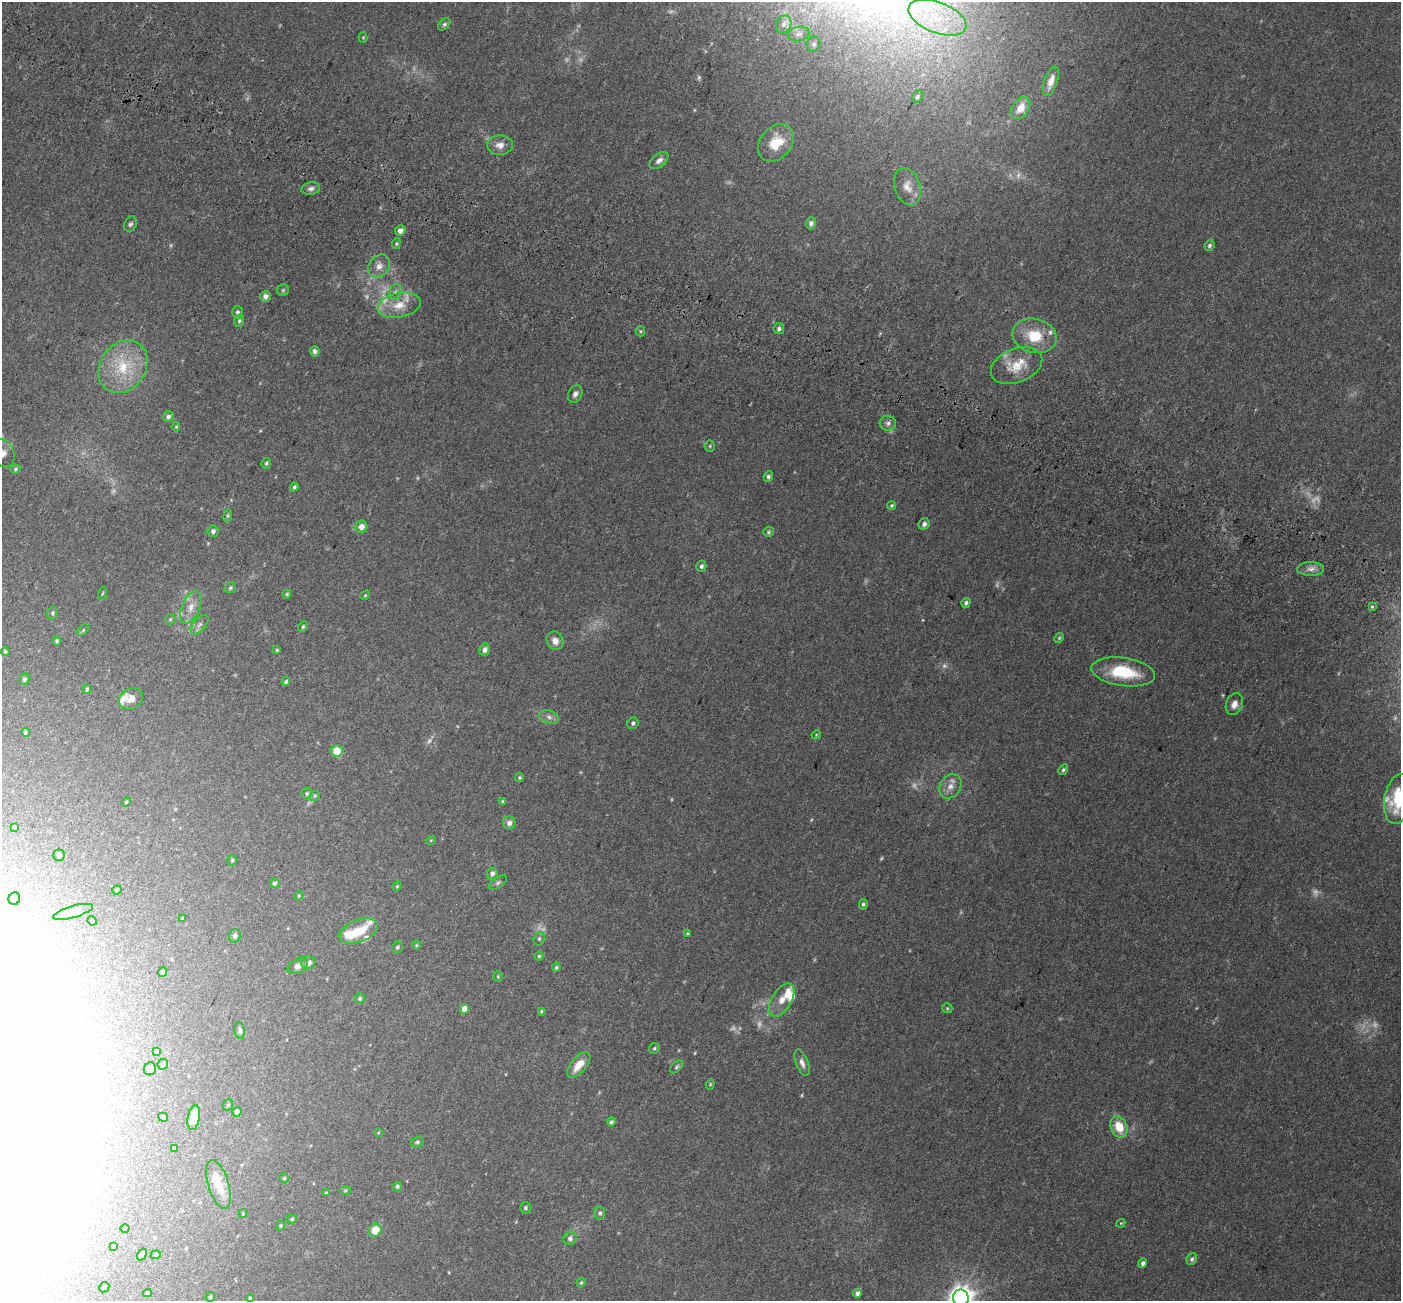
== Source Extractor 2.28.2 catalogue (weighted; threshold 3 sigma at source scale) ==
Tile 11 of 4 x 4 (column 3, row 3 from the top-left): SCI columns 2897-4295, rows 1690-2988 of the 5785 x 5911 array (HDU 1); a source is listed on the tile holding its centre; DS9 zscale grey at full resolution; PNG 1403 x 1303 px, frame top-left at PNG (2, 2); each listed source drawn as its Kron ellipse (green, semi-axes under 4 px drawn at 4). Shown black and unused: <1% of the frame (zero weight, under 3 of 5 exposures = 6% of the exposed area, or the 3 px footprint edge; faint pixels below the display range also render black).
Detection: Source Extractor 2.28.2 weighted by HDU 2 'WHT'; one run over the whole footprint, this tile lists its part. Background 0.0315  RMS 0.0028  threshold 0.0128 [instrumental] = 3 sigma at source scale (4.5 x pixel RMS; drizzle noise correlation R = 1.50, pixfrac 1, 0.0396/0.0396 arcsec/px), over >= 5 px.
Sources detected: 206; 23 too faint to see at this stretch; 11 inside a brighter object's white glare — neither listed nor drawn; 8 inside a brighter listed object's ellipse — not listed separately; the other 164 listed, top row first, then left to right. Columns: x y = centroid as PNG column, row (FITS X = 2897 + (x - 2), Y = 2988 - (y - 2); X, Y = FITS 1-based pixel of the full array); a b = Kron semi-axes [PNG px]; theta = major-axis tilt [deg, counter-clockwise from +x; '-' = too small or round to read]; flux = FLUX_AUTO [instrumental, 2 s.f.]
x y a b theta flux
937 18 30 15 -21 13
444 24 7 4 45 0.51
784 24 9 7 62 1.1
799 34 10 7 12 1.2
363 37 5 4 - 0.27
814 44 7 7 - 0.79
1051 81 15 6 71 2.6
917 97 7 5 59 0.59
1021 108 12 8 55 3.5
776 143 21 15 49 7
500 145 13 9 -1 1.9
659 160 11 6 38 1.3
907 187 19 12 -71 2.8
311 189 9 6 12 0.92
811 223 6 5 - 0.92
130 224 8 6 63 0.66
400 231 5 5 - 1.3
396 244 5 3 - 0.36
1209 245 5 4 - 0.56
379 266 12 10 52 2.1
283 290 6 5 - 0.41
395 292 8 5 72 0.78
265 296 5 5 - 1.2
399 305 22 12 12 5.1
238 312 6 5 - 0.72
239 321 6 5 - 0.51
779 329 5 5 - 0.65
640 331 5 5 - 0.32
1034 336 22 17 -14 8
315 351 5 4 - 1.1
1016 366 27 17 22 6.3
123 367 28 22 55 13
575 394 9 6 62 1
168 417 5 5 - 0.84
888 423 8 7 - 0.95
176 427 4 3 - 0.31
710 446 5 5 - 0.35
3 453 14 11 -67 2
266 463 5 4 - 0.38
16 469 5 4 - 0.38
768 477 5 5 - 0.6
294 487 4 3 - 0.46
892 505 5 4 - 0.38
228 516 6 3 81 0.34
924 524 6 5 - 1
361 527 6 6 - 1.9
213 531 6 5 - 0.87
769 532 5 5 - 0.4
701 566 5 5 - 0.6
1311 569 13 6 0 1.6
230 588 6 5 - 0.49
102 594 7 3 71 0.26
287 594 4 4 - 0.35
365 595 5 4 - 0.3
966 603 5 4 - 0.62
1372 606 3 3 - 0.88
191 607 17 9 66 2.7
53 613 6 5 - 0.46
170 619 6 4 45 0.36
200 625 11 6 50 1.1
303 627 5 4 - 0.36
83 630 7 4 47 0.38
1059 638 5 4 - 0.34
57 641 5 4 - 0.47
555 641 9 8 - 1.9
277 650 4 4 - 0.32
485 650 6 5 - 1.1
5 652 4 4 - 0.37
1123 672 32 14 -8 12
24 679 6 5 - 0.64
286 682 4 4 - 0.47
87 689 5 3 - 0.37
131 699 13 10 31 1.9
1234 704 11 8 67 1.9
549 717 10 6 -16 1
633 723 6 5 - 0.68
25 732 4 4 - 0.54
816 735 5 3 - 0.23
337 751 5 5 - 5.7
1063 770 6 4 58 0.48
520 778 4 4 - 0.41
950 786 13 10 55 2.3
307 793 6 5 - 0.48
315 796 5 4 - 0.35
1398 799 25 14 80 13
126 802 5 4 - 0.27
503 802 4 4 - 0.56
509 823 6 6 - 1.1
15 827 4 4 - 0.44
431 840 5 3 - 0.21
59 855 6 6 - 0.76
232 860 5 5 - 0.43
492 874 6 5 - 0.96
275 883 5 4 - 0.68
498 883 10 5 34 0.57
397 886 5 4 - 0.3
117 890 5 4 - 0.3
299 896 4 4 - 0.28
14 899 6 6 - 1.2
863 904 5 4 - 0.5
73 912 21 6 16 1.8
182 918 4 3 - 0.29
92 921 5 4 - 0.29
359 931 20 11 21 5.5
687 933 4 3 - 0.25
235 936 7 6 - 0.8
539 939 7 5 74 0.5
416 945 5 3 - 0.25
397 947 6 5 - 0.49
539 956 4 4 - 0.35
308 963 7 6 - 1.2
298 966 11 6 31 1.5
556 967 4 4 - 0.44
162 972 5 4 - 0.47
498 977 5 4 - 0.28
360 998 5 5 - 0.48
782 1000 18 10 59 3.1
947 1008 5 5 - 0.37
464 1009 5 4 - 2.5
541 1011 4 3 - 0.33
240 1031 8 5 -85 0.71
654 1048 6 5 - 0.41
157 1051 4 4 - 0.31
802 1063 14 6 -70 1.3
163 1064 5 5 - 0.61
579 1065 15 7 50 3.7
677 1067 8 4 45 0.48
150 1069 6 6 - 1.1
710 1084 5 4 - 0.3
228 1105 6 4 47 0.33
237 1112 5 4 - 1.3
163 1117 5 4 - 0.48
194 1118 13 6 79 3.4
611 1122 4 4 - 0.56
1119 1127 11 8 -66 5.5
378 1133 4 3 - 0.21
417 1142 7 5 16 0.44
174 1148 3 3 - 0.28
284 1178 5 4 - 0.34
219 1185 25 10 -73 5.2
397 1187 5 4 - 0.53
345 1190 6 4 1 0.32
326 1193 4 3 - 0.27
525 1208 5 5 - 0.5
600 1213 6 5 - 0.65
243 1214 4 4 - 0.23
292 1219 5 4 - 0.36
1121 1223 4 3 - 0.23
280 1226 5 4 - 0.38
125 1229 4 4 - 0.5
375 1230 7 6 - 3.5
570 1238 7 6 - 0.94
113 1246 4 3 - 0.26
142 1254 6 4 58 1.2
156 1255 5 4 - 0.3
1192 1259 6 5 - 0.58
1143 1263 5 4 - 0.77
581 1283 5 3 - 0.34
104 1287 5 4 - 0.38
147 1293 4 3 - 0.36
857 1293 4 4 - 1
210 1297 5 4 - 0.48
250 1298 4 3 - 0.38
961 1298 8 8 - 260
Isophote crosses this tile's border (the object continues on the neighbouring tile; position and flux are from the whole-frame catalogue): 4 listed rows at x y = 937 18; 3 453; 1398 799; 961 1298